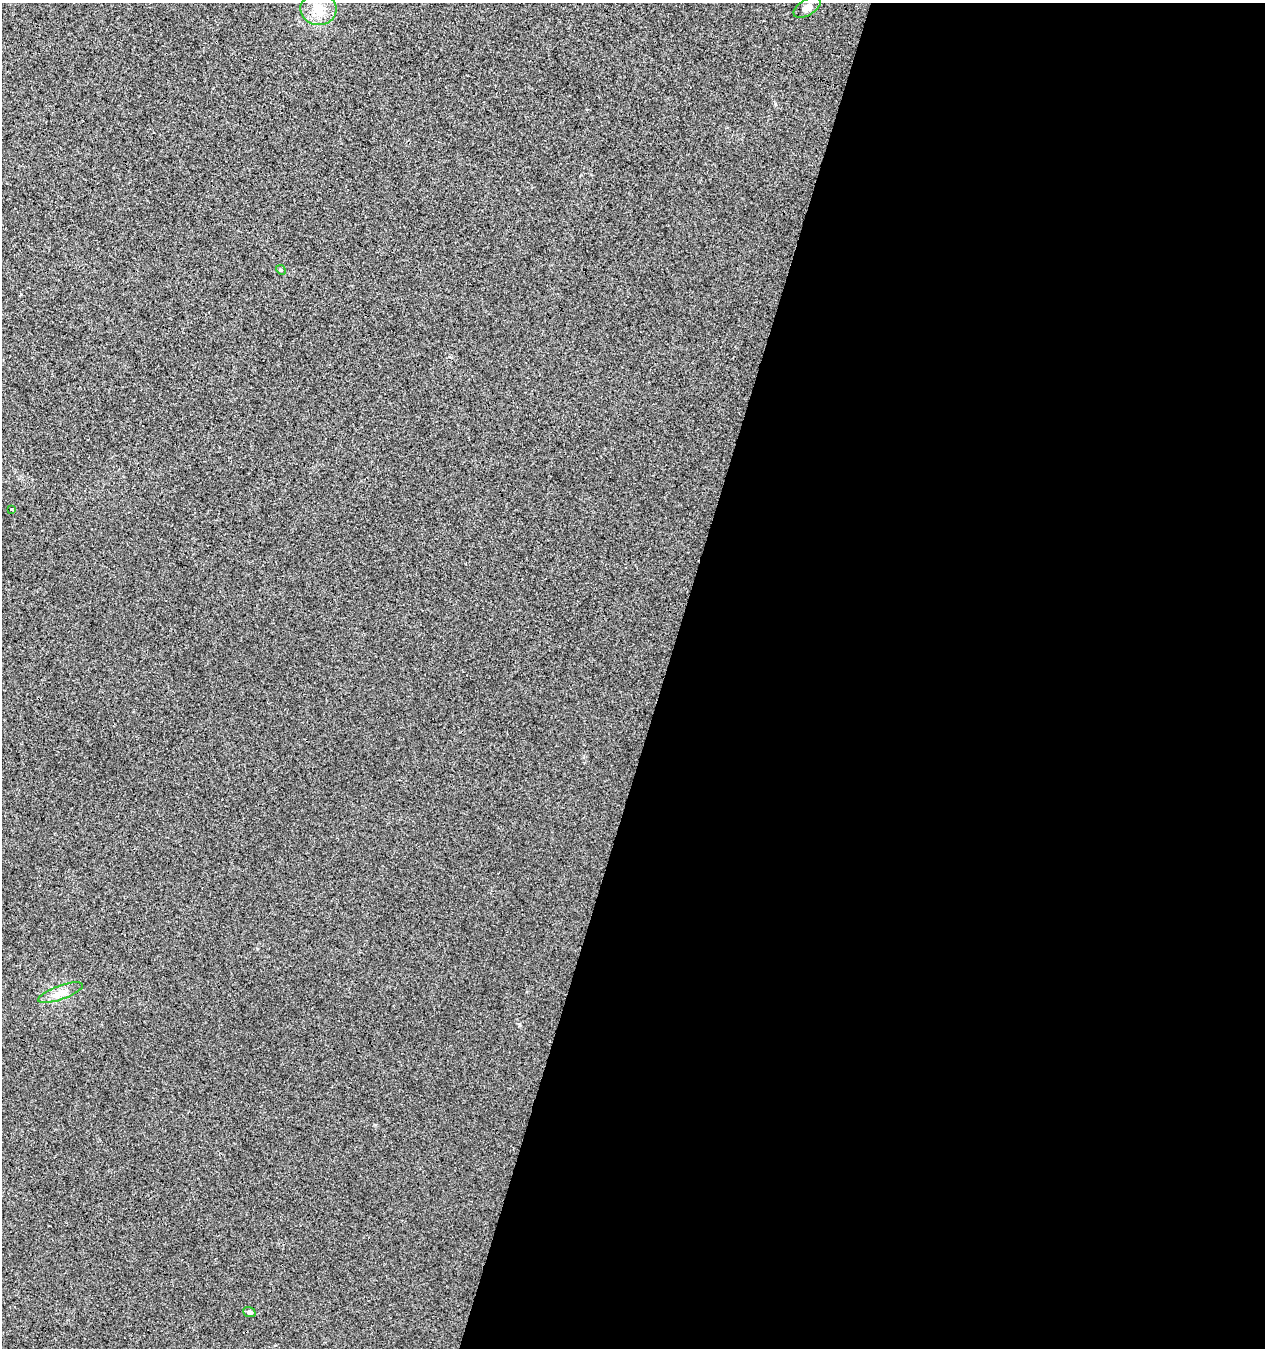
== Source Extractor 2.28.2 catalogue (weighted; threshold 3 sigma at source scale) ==
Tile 12 of 4 x 4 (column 4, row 3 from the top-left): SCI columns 4069-5331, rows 1348-2693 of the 5549 x 5394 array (HDU 1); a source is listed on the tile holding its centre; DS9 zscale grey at full resolution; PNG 1267 x 1350 px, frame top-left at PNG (2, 3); each listed source drawn as its Kron ellipse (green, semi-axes under 4 px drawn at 4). Shown black and unused: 48% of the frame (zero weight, under 3 of 4 exposures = <1% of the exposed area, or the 3 px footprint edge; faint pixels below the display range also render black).
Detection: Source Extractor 2.28.2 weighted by HDU 2 'WHT'; one run over the whole footprint, this tile lists its part. Background 0.00855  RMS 0.0049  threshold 0.0222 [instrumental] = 3 sigma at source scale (4.5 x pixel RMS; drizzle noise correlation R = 1.50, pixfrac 1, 0.0396/0.0396 arcsec/px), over >= 5 px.
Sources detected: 6; all 6 listed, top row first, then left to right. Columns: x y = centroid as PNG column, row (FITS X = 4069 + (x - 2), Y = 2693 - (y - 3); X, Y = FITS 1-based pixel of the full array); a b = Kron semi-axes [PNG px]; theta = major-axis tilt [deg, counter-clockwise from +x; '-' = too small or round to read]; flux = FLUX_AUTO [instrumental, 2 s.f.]
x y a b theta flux
807 8 15 8 31 3
318 9 18 16 -3 8.8
281 270 5 4 - 0.56
12 509 3 2 - 0.49
61 993 24 7 20 4.4
249 1312 6 5 - 0.93